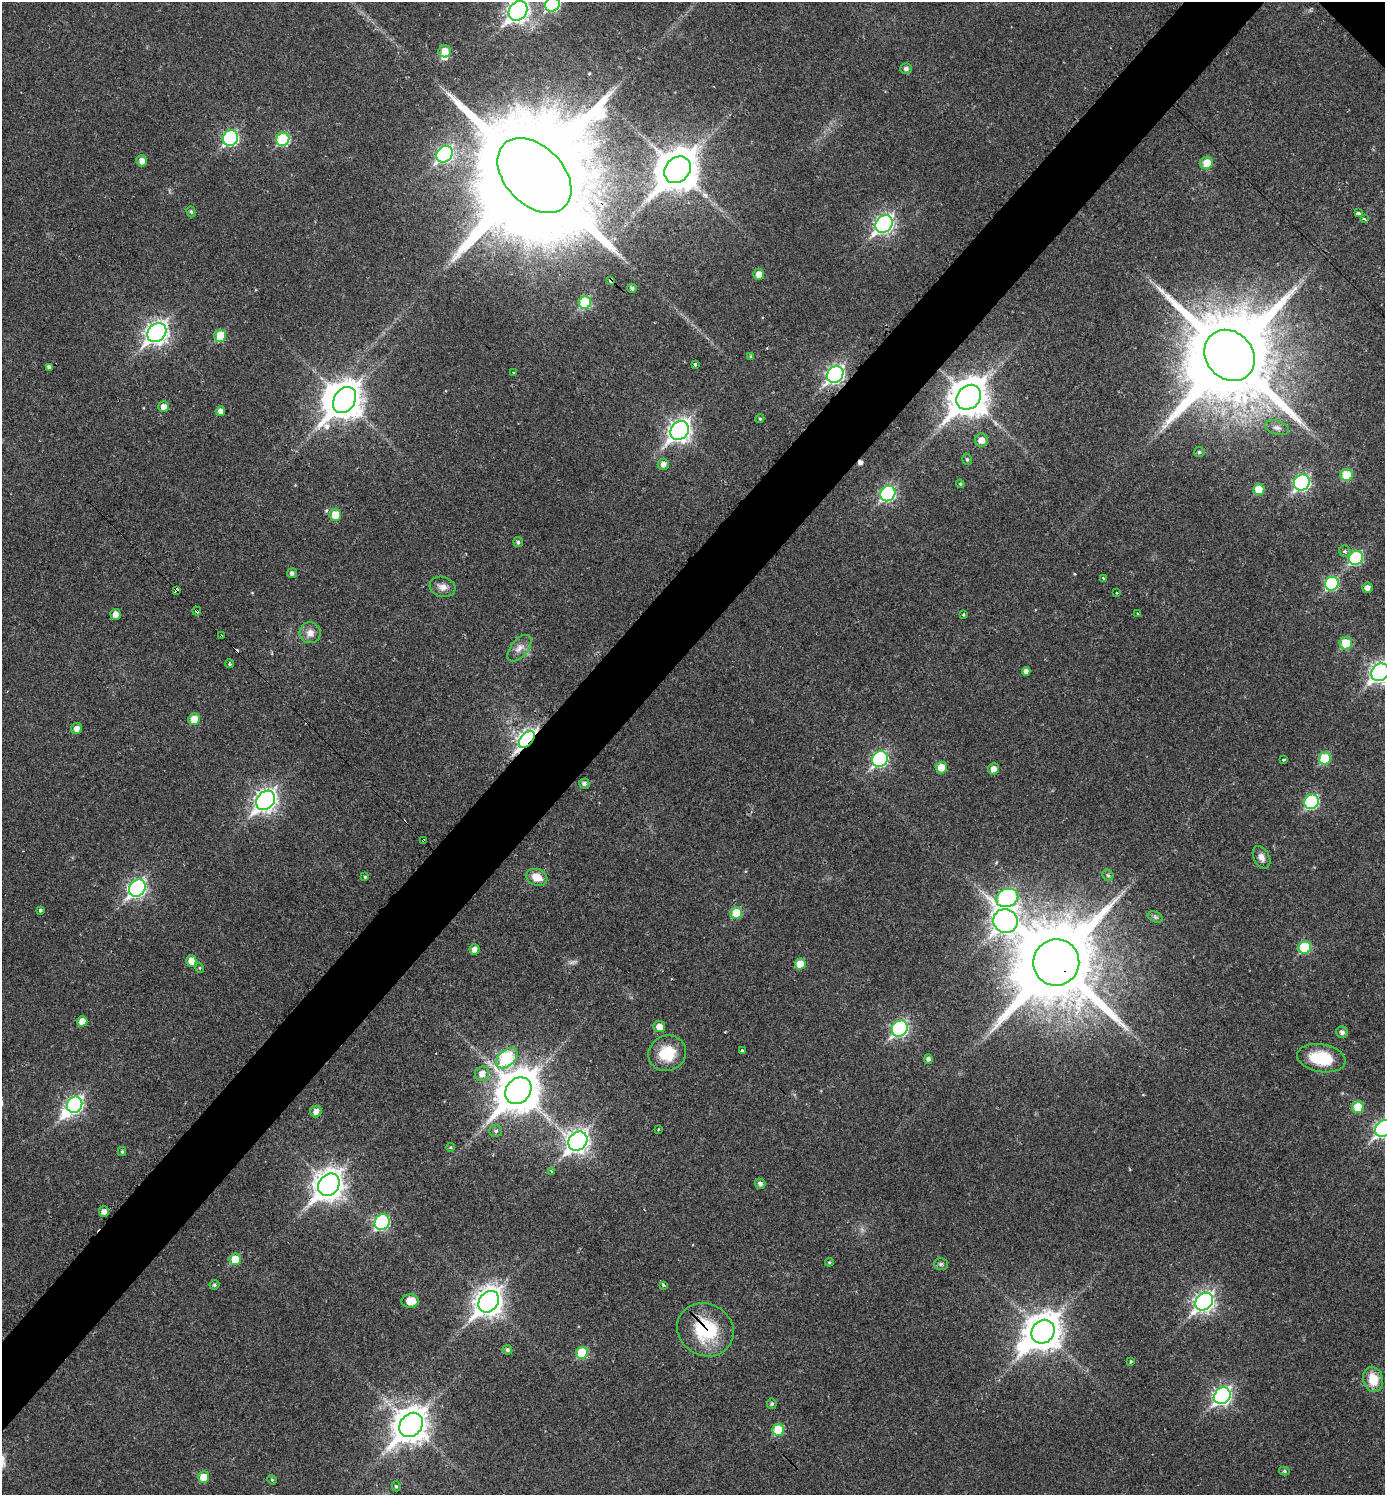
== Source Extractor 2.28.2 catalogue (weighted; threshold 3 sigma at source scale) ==
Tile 7 of 4 x 4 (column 3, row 2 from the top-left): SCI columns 3076-4458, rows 2989-4481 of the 5994 x 5992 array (HDU 1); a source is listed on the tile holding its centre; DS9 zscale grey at full resolution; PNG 1387 x 1497 px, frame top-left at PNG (2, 2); each listed source drawn as its Kron ellipse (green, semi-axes under 4 px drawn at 4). Shown black and unused: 5% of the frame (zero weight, under 2 of 3 exposures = <1% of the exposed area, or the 3 px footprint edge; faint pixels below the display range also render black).
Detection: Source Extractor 2.28.2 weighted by HDU 2 'WHT'; one run over the whole footprint, this tile lists its part. Background 0.0292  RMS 0.0051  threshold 0.0229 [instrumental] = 3 sigma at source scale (4.5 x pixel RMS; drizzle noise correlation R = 1.50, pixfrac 1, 0.05/0.05 arcsec/px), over >= 5 px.
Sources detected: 150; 1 too faint to see at this stretch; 5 inside a brighter object's white glare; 4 cosmic-ray / hot-pixel residue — neither listed nor drawn; the other 140 listed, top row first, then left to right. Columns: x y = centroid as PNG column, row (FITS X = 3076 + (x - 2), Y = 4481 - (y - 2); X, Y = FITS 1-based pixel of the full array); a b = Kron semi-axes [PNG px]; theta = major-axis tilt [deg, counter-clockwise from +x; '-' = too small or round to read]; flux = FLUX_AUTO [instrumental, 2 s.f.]
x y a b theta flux
552 4 7 7 - 55
518 11 10 8 49 260
445 51 6 6 - 5.8
906 69 6 5 - 1.7
231 138 8 7 - 87
283 139 7 6 - 37
444 154 9 7 47 95
142 161 5 5 - 3.2
1207 163 6 6 - 8.1
677 170 14 12 46 1600
534 175 44 29 -46 27000
191 212 6 4 -72 0.83
1358 213 4 3 - 3.7
1364 219 4 3 - 1.9
884 224 9 8 - 160
759 274 5 5 - 4.8
611 280 4 3 - 39
632 288 4 4 - 1.4
585 303 6 6 - 28
157 332 10 8 47 300
220 336 6 5 - 16
1230 355 27 23 -48 11000
751 356 4 4 - 0.73
695 364 3 3 - 4.7
49 367 4 4 - 1.6
513 373 3 3 - 0.95
835 374 9 7 48 150
969 397 13 11 48 1200
344 400 14 10 57 1000
164 407 5 5 - 3.3
221 411 5 4 - 3
760 419 4 4 - 0.65
1277 428 12 6 -17 2.2
680 430 10 8 47 300
981 440 7 6 - 4.4
1199 452 5 5 - 0.9
967 459 6 4 -74 0.88
663 464 5 5 - 2.6
1347 475 6 6 - 14
1302 483 8 7 - 110
960 484 4 4 - 0.65
1259 489 5 5 - 11
888 494 8 7 - 74
335 515 6 5 - 8.4
518 542 5 5 - 1
1345 551 5 5 - 1.3
1356 558 7 6 - 46
292 573 5 5 - 1.7
1103 579 4 3 - 2.2
1332 584 7 6 - 42
442 587 13 10 -15 3.5
1367 588 5 5 - 2.3
176 590 4 4 - 5.8
1116 593 3 2 - 0.64
197 611 4 3 - 6.6
115 614 5 5 - 3.5
963 614 3 3 - 0.58
1138 614 3 3 - 1.2
310 633 10 10 - 4
221 636 3 3 - 2.6
1346 643 6 6 - 13
519 648 16 8 50 4
230 664 4 3 - 0.62
1026 671 4 4 - 2.1
1380 672 9 8 - 220
194 719 6 5 - 8.5
77 728 5 5 - 2.7
527 739 10 6 48 200
1325 758 6 6 - 18
880 759 8 7 - 85
1283 759 3 2 - 0.69
941 767 6 5 - 7.3
993 769 5 5 - 3.6
584 784 5 5 - 1.7
266 800 10 8 49 260
1311 802 7 7 - 53
423 840 3 3 - 1.4
1261 857 12 8 -62 2.9
1108 875 6 5 - 0.8
365 877 4 4 - 0.67
537 877 11 8 -20 6.7
137 888 9 7 48 150
1007 898 11 8 21 110
40 910 4 3 - 0.76
736 913 6 5 - 16
1155 917 8 5 -25 1.1
1005 921 12 11 - 310
1305 948 6 6 - 27
474 949 5 5 - 2.6
191 961 5 5 - 5.4
1056 963 23 23 - 8400
800 964 5 5 - 9.3
200 968 5 3 - 0.5
82 1021 5 5 - 5
659 1027 6 5 - 4.4
900 1029 8 7 - 100
1342 1032 6 6 - 1.9
742 1050 3 3 - 4.1
667 1053 19 17 25 16
507 1058 12 8 43 43
1321 1058 24 14 -9 19
928 1059 4 4 - 1.4
482 1074 7 7 - 4.7
518 1091 14 12 48 1700
75 1105 8 7 - 130
1358 1107 6 5 - 16
316 1111 6 5 - 3
1384 1128 9 7 49 140
658 1129 3 2 - 0.43
496 1131 6 6 - 1.2
578 1141 10 9 - 280
451 1147 4 3 - 0.43
122 1152 4 4 - 0.77
551 1171 4 3 - 0.5
760 1184 5 4 - 1.7
329 1185 12 9 50 610
104 1211 5 5 - 2.6
382 1222 8 7 - 58
235 1259 6 5 - 12
829 1262 4 4 - 0.6
941 1264 7 6 - 1.1
214 1285 5 4 - 0.87
664 1285 4 3 - 2.4
410 1301 8 6 5 6.9
489 1302 12 9 50 530
1204 1302 9 8 - 230
705 1330 29 26 -28 32
1043 1332 12 11 - 1000
507 1350 5 4 - 1.2
582 1353 6 5 - 20
1131 1361 4 3 - 0.59
1373 1379 13 10 -77 10
1222 1396 9 7 47 160
772 1404 5 5 - 1
411 1425 13 10 49 900
778 1430 6 5 - 17
1284 1471 5 4 - 0.82
204 1477 6 5 - 9.2
272 1480 5 4 - 0.64
396 1486 5 4 - 0.69
Overlapping masked pixels (flux is a lower limit): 10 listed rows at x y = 534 175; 611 280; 835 374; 176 590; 197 611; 221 636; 527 739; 423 840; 1056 963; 705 1330
Isophote crosses this tile's border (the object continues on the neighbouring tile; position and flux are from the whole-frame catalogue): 4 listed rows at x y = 552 4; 518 11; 1380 672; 1384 1128